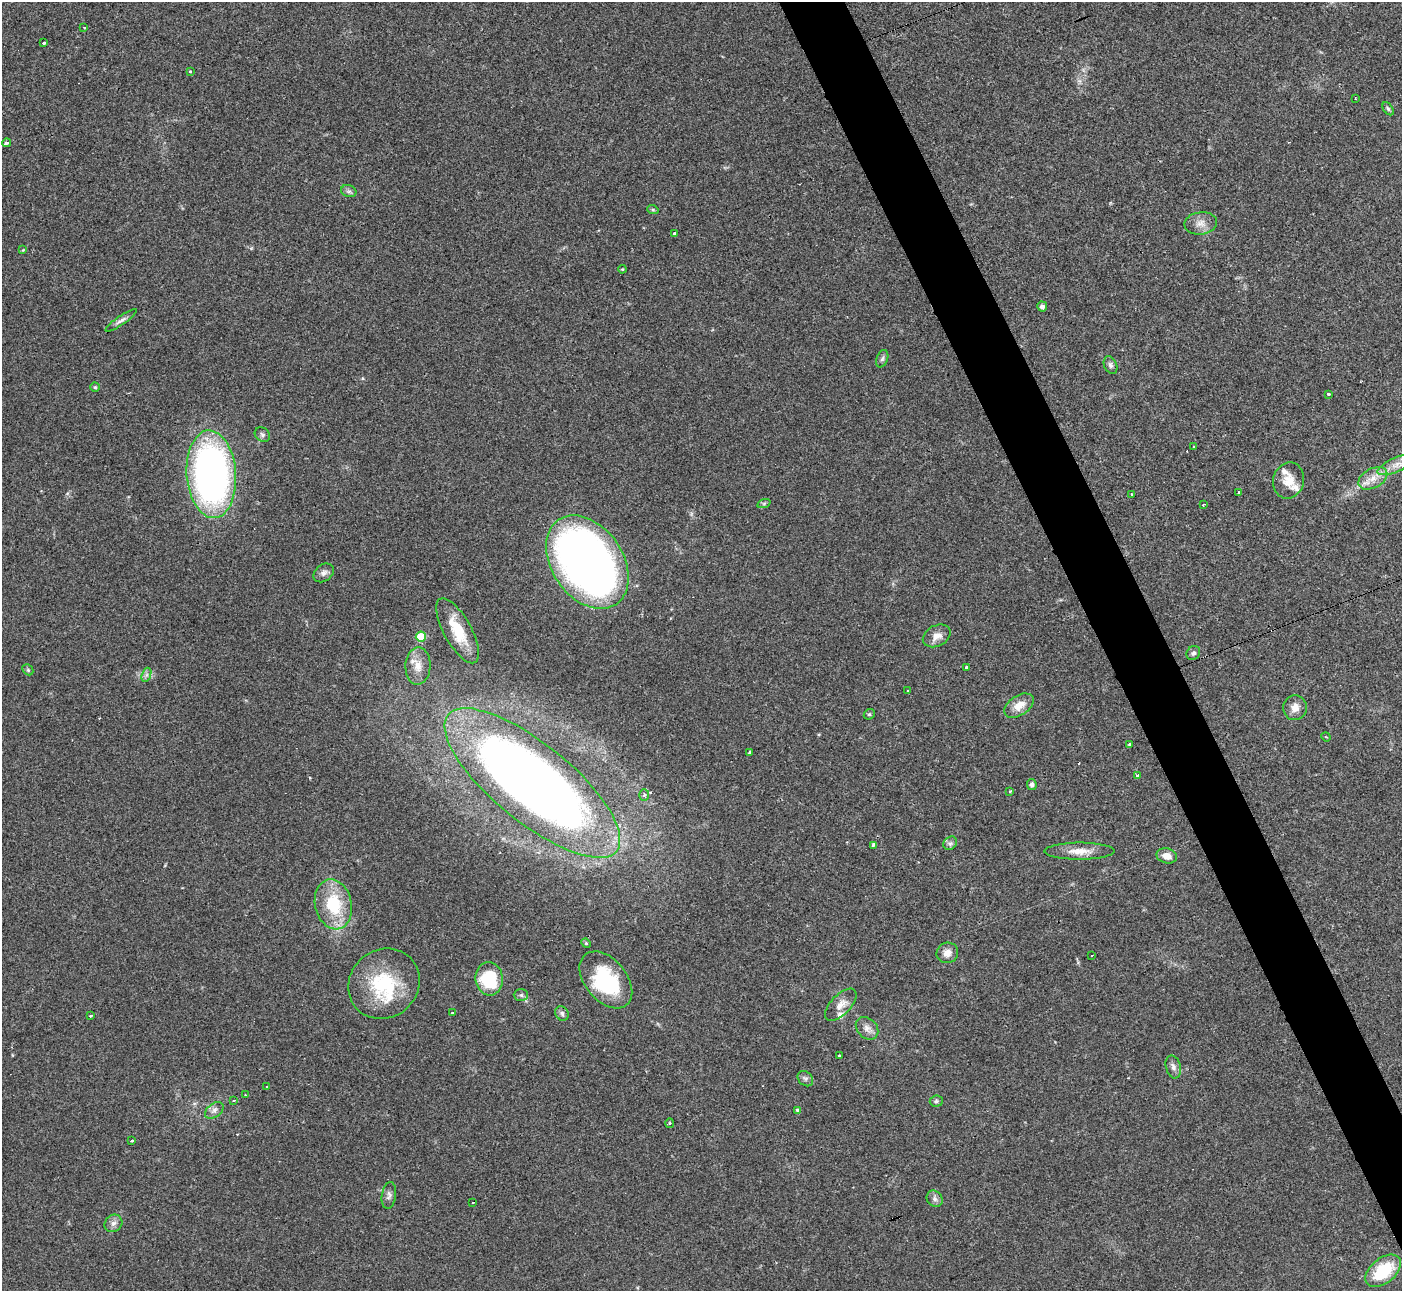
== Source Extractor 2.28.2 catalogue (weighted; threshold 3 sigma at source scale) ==
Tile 6 of 4 x 4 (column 2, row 2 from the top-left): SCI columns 1402-2801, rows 2728-4016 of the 5600 x 5588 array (HDU 1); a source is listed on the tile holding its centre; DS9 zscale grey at full resolution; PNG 1404 x 1293 px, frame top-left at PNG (2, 2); each listed source drawn as its Kron ellipse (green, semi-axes under 4 px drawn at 4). Shown black and unused: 4% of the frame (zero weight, under 3 of 4 exposures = <1% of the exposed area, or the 3 px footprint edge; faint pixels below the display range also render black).
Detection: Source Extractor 2.28.2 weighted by HDU 2 'WHT'; one run over the whole footprint, this tile lists its part. Background 0.0513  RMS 0.0052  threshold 0.0234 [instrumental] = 3 sigma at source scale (4.5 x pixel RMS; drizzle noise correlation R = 1.50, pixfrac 1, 0.05/0.05 arcsec/px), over >= 5 px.
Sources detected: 94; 1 inside a brighter object's white glare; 5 cosmic-ray / hot-pixel residue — neither listed nor drawn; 5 inside a brighter listed object's ellipse — not listed separately; the other 83 listed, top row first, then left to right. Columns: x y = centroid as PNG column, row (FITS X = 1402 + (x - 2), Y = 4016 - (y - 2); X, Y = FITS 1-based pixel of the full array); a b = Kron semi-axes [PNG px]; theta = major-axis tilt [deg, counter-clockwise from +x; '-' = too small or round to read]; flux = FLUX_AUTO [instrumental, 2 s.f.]
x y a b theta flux
84 27 3 2 - 0.69
44 43 3 3 - 2.2
190 71 3 3 - 1.7
1355 98 3 2 - 0.35
1388 109 7 4 -55 1
6 143 4 3 - 3.1
349 191 8 6 -19 1.4
653 210 6 4 -19 0.68
1201 223 16 11 8 4.7
674 233 3 3 - 1.7
23 250 4 4 - 0.43
622 269 4 3 - 0.52
1042 307 5 5 - 1.8
121 320 19 4 34 2.1
882 359 9 5 70 1.3
1110 365 9 6 -65 1.6
95 387 4 4 - 0.7
1328 394 3 3 - 4
262 435 8 6 -39 1.3
1194 447 3 3 - 0.88
1396 465 20 7 24 5.7
211 474 44 24 -86 240
1373 478 15 9 29 5.8
1289 480 18 15 76 7.6
1239 492 3 3 - 0.58
1132 494 3 2 - 1
764 503 7 4 19 0.69
1203 505 2 2 - 0.4
587 562 51 35 -56 390
324 573 11 8 37 2.3
458 631 36 13 -61 17
421 636 5 5 - 19
937 636 15 10 28 4.6
1193 653 7 6 - 1.4
418 666 18 12 87 7.2
967 667 3 3 - 2
28 670 6 4 -46 0.78
146 675 7 4 71 1.3
908 690 3 3 - 0.88
1019 706 16 9 33 6.7
1295 708 12 11 - 4.4
869 714 6 5 - 0.81
1326 737 5 3 - 0.53
1129 744 3 2 - 0.59
750 752 3 3 - 2.4
1138 775 4 3 - 1.4
532 783 108 39 -39 530
1032 785 6 5 - 1.2
1010 791 3 3 - 0.54
644 795 6 5 - 1.2
950 843 7 6 - 1.4
873 845 4 4 - 4.1
1080 851 35 8 0 7.7
1167 856 10 7 -14 4.3
333 904 25 18 -77 26
586 943 5 4 - 0.74
947 953 11 10 - 3.9
1092 955 3 2 - 0.6
489 979 16 13 -83 28
606 980 33 20 -50 37
384 984 37 34 40 36
521 995 7 6 - 1.2
841 1005 20 10 46 5
452 1013 3 3 - 2.4
562 1013 8 6 -60 1.4
91 1016 3 3 - 1.3
867 1028 13 9 -45 3.4
840 1056 3 3 - 1.1
1173 1067 12 7 -74 2.4
805 1079 9 6 -44 1.5
267 1087 3 3 - 0.92
245 1095 2 2 - 0.5
234 1100 3 2 - 0.46
936 1101 6 5 - 1.1
214 1110 10 7 36 2.3
798 1110 4 4 - 1.4
669 1123 5 3 - 0.65
132 1141 3 3 - 1.6
389 1195 13 7 81 2.1
935 1199 8 7 - 2
473 1202 2 2 - 0.34
113 1223 9 8 - 2.3
1383 1271 20 12 40 23